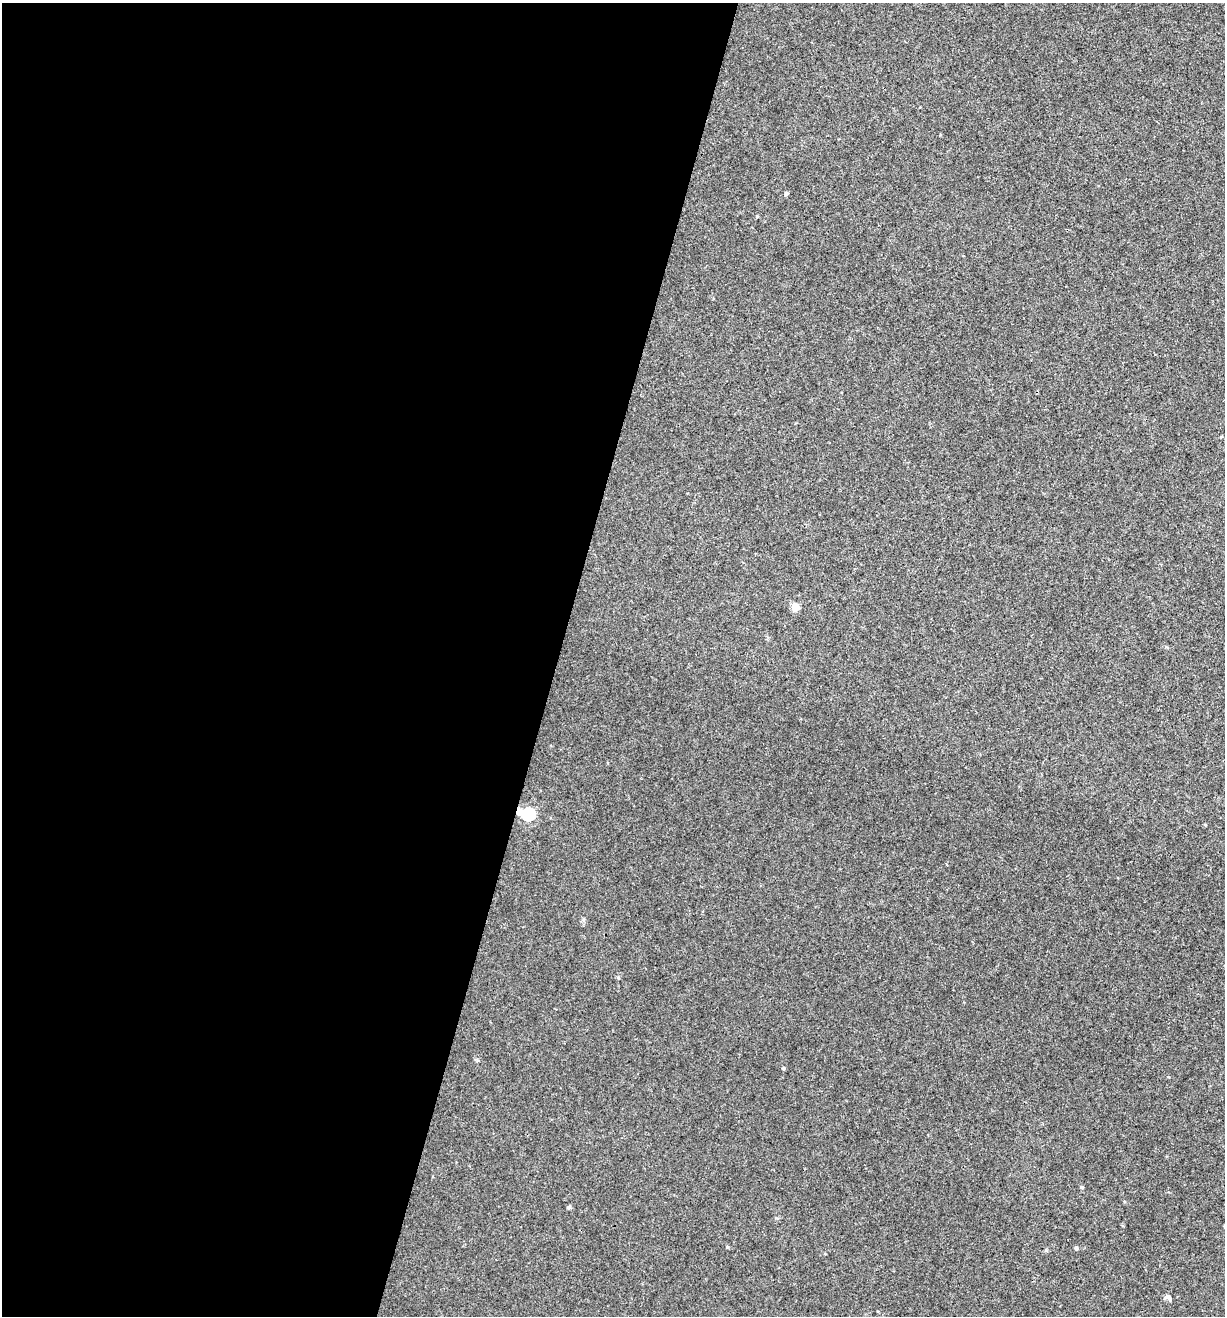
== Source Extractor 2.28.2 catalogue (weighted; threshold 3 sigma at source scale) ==
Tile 5 of 4 x 4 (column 1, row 2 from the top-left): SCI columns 126-1348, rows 2632-3945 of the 5271 x 5259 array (HDU 1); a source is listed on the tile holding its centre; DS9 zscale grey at full resolution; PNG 1227 x 1318 px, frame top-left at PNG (2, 3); no overlay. Shown black and unused: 45% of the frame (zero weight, under 3 of 4 exposures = <1% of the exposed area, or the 3 px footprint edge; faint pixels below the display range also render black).
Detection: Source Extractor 2.28.2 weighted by HDU 2 'WHT'; one run over the whole footprint, this tile lists its part. Background 0.00115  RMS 0.0035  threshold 0.016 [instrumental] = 3 sigma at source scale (4.5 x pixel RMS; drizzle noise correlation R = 1.50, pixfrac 1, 0.05/0.05 arcsec/px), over >= 5 px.
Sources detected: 12; all 12 listed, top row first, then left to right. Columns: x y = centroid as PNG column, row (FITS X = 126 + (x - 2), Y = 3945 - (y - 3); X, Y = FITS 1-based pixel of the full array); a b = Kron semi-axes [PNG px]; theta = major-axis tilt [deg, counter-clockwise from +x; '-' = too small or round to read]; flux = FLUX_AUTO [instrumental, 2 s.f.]
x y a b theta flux
786 193 5 4 - 0.62
757 216 4 4 - 0.33
1221 437 4 3 - 0.29
795 607 5 5 - 7.1
528 814 7 6 - 42
783 1068 4 4 - 0.39
1081 1187 4 4 - 0.4
569 1207 5 4 - 0.59
727 1247 4 3 - 0.31
1076 1248 4 4 - 0.69
1046 1250 5 4 - 0.47
1168 1298 10 5 -39 1.1
Overlapping masked pixels (flux is a lower limit): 1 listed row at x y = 528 814
Unlisted compact peaks at least as high as the median listed source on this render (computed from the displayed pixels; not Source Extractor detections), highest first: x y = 477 1060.